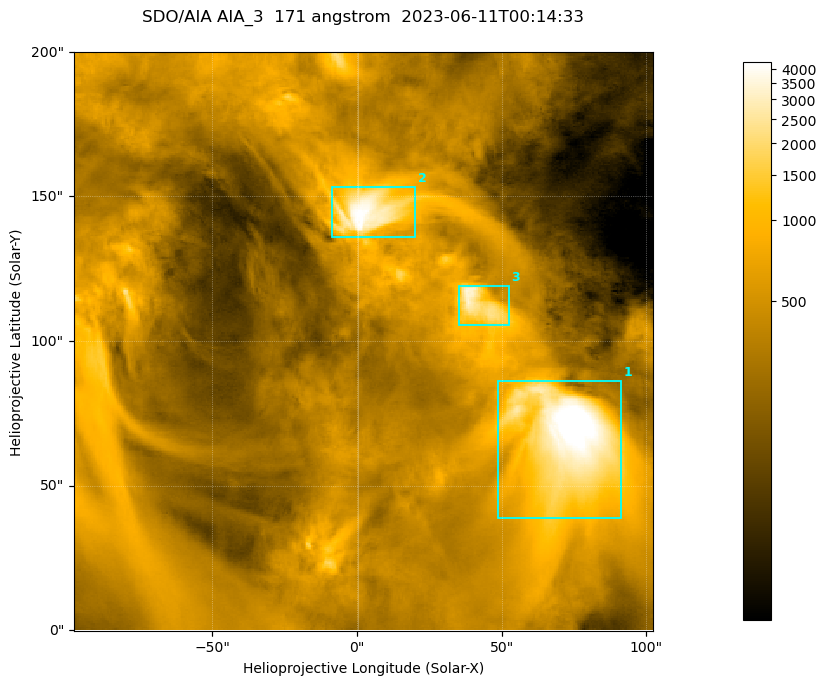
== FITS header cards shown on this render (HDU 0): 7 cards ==
TELESCOP= 'SDO/AIA '
INSTRUME= 'AIA_3   '
WAVELNTH=                  171
WAVEUNIT= 'angstrom'
DATE-OBS= '2023-06-11T00:14:33.351'
CTYPE1  = 'HPLN-TAN'
CTYPE2  = 'HPLT-TAN'

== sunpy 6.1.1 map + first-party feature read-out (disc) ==
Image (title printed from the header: SDO/AIA AIA_3  171 angstrom  2023-06-11T00:14:33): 334 x 334 px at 0.599 arcsec/px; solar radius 945 arcsec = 1577 px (partial field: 1.4% of the solar disc is inside the frame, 100% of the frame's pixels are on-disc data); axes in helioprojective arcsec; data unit not stated in the header (colour bar unlabelled)
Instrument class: DISC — disc imager (sunpy class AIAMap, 171 A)
Bright regions (active regions / flare kernels): reference = the on-disc median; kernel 3 px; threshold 5 sigma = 1098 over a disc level ~361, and >= 1.15x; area >= 111 px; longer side >= 4 px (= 2.4 arcsec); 3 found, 3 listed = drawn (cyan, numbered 1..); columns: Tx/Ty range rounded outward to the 2 arcsec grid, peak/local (2 s.f.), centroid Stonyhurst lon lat
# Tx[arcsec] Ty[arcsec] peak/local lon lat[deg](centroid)
1 48..92 38..86 15 +4 +4
2 -10..20 136..154 12 +0 +9
3 34..54 104..120 9.1 +3 +7